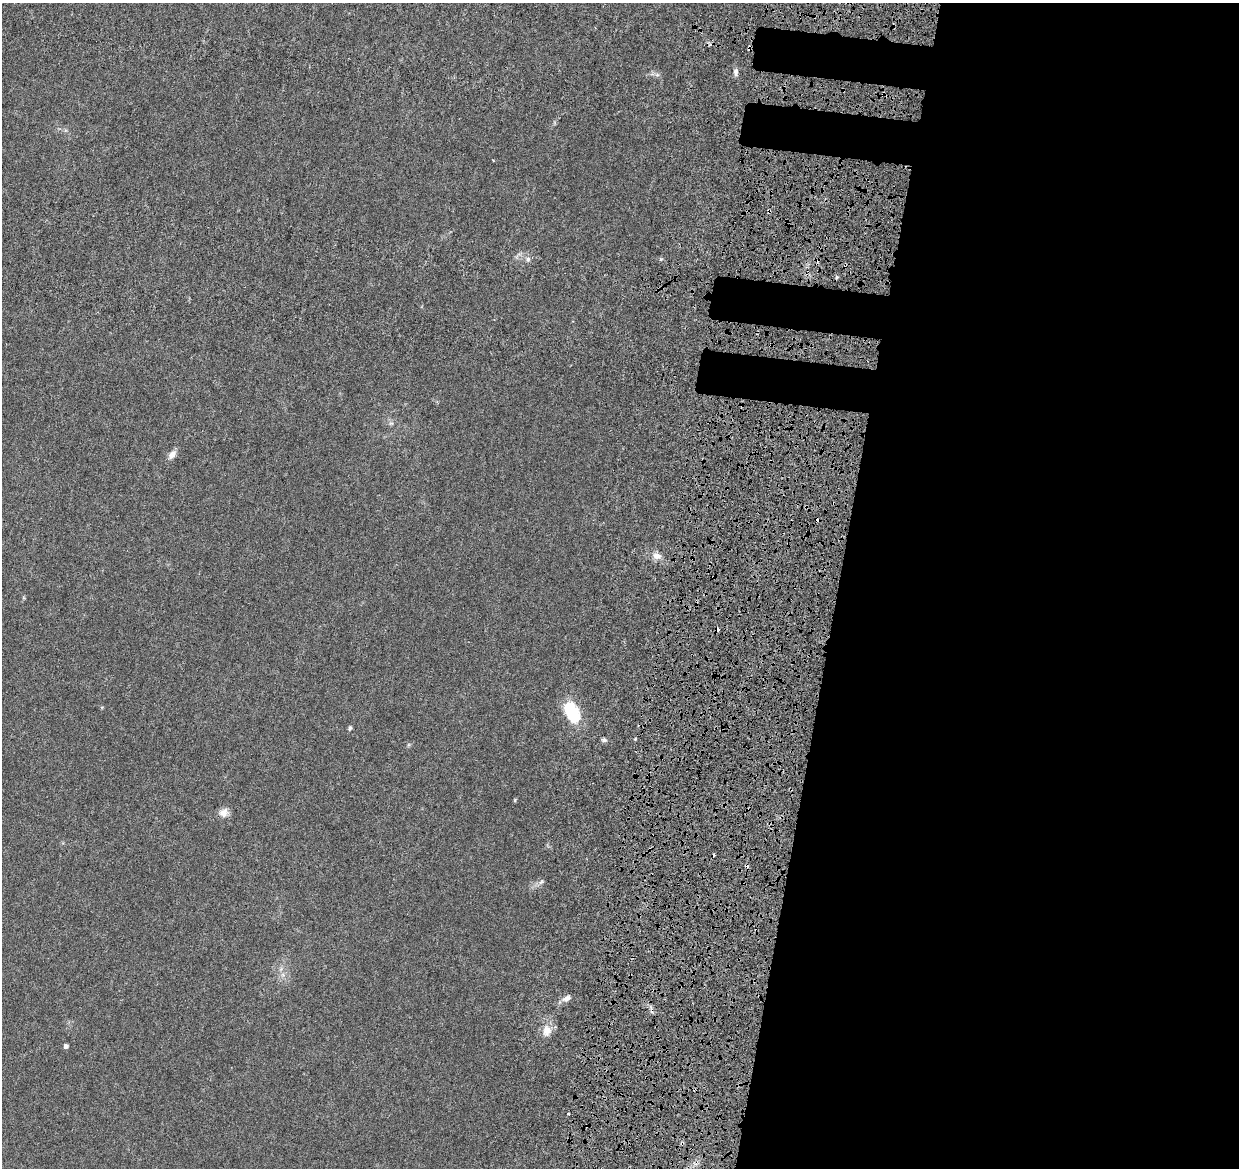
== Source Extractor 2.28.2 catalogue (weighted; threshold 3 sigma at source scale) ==
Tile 12 of 4 x 4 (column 4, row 3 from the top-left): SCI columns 3842-5078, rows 1522-2687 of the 5216 x 5431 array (HDU 1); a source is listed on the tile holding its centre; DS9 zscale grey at full resolution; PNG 1241 x 1170 px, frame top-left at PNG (2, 3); no overlay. Shown black and unused: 35% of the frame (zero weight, under 4 of 8 exposures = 9% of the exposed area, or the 3 px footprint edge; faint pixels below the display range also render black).
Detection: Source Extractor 2.28.2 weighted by HDU 2 'WHT'; one run over the whole footprint, this tile lists its part. Background 0.00755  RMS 0.0011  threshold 0.0045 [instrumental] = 3 sigma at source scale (4.09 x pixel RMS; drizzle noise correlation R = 1.36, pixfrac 0.8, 0.0396/0.0396 arcsec/px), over >= 5 px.
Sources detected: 21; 4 cosmic-ray / hot-pixel residue — not listed; the other 17 listed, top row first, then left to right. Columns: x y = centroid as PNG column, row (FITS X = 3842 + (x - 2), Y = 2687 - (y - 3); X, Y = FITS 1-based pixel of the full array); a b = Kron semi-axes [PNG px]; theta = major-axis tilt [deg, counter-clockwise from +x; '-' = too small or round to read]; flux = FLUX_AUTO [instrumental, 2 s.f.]
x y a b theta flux
749 47 7 3 69 0.32
736 72 10 6 -86 0.38
657 75 7 4 -1 0.23
769 211 6 3 89 0.2
528 259 6 6 - 0.26
391 423 6 4 18 0.17
172 454 12 7 49 0.65
657 556 11 8 -6 0.65
571 711 24 13 -62 5
350 728 6 5 - 0.18
604 740 7 5 -12 0.22
515 800 5 3 - 0.098
224 813 12 10 23 0.69
566 998 12 7 28 0.55
547 1031 13 11 -86 1.1
66 1046 4 4 - 0.33
568 1114 3 3 - 0.14
Overlapping masked pixels (flux is a lower limit): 2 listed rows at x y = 749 47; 769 211